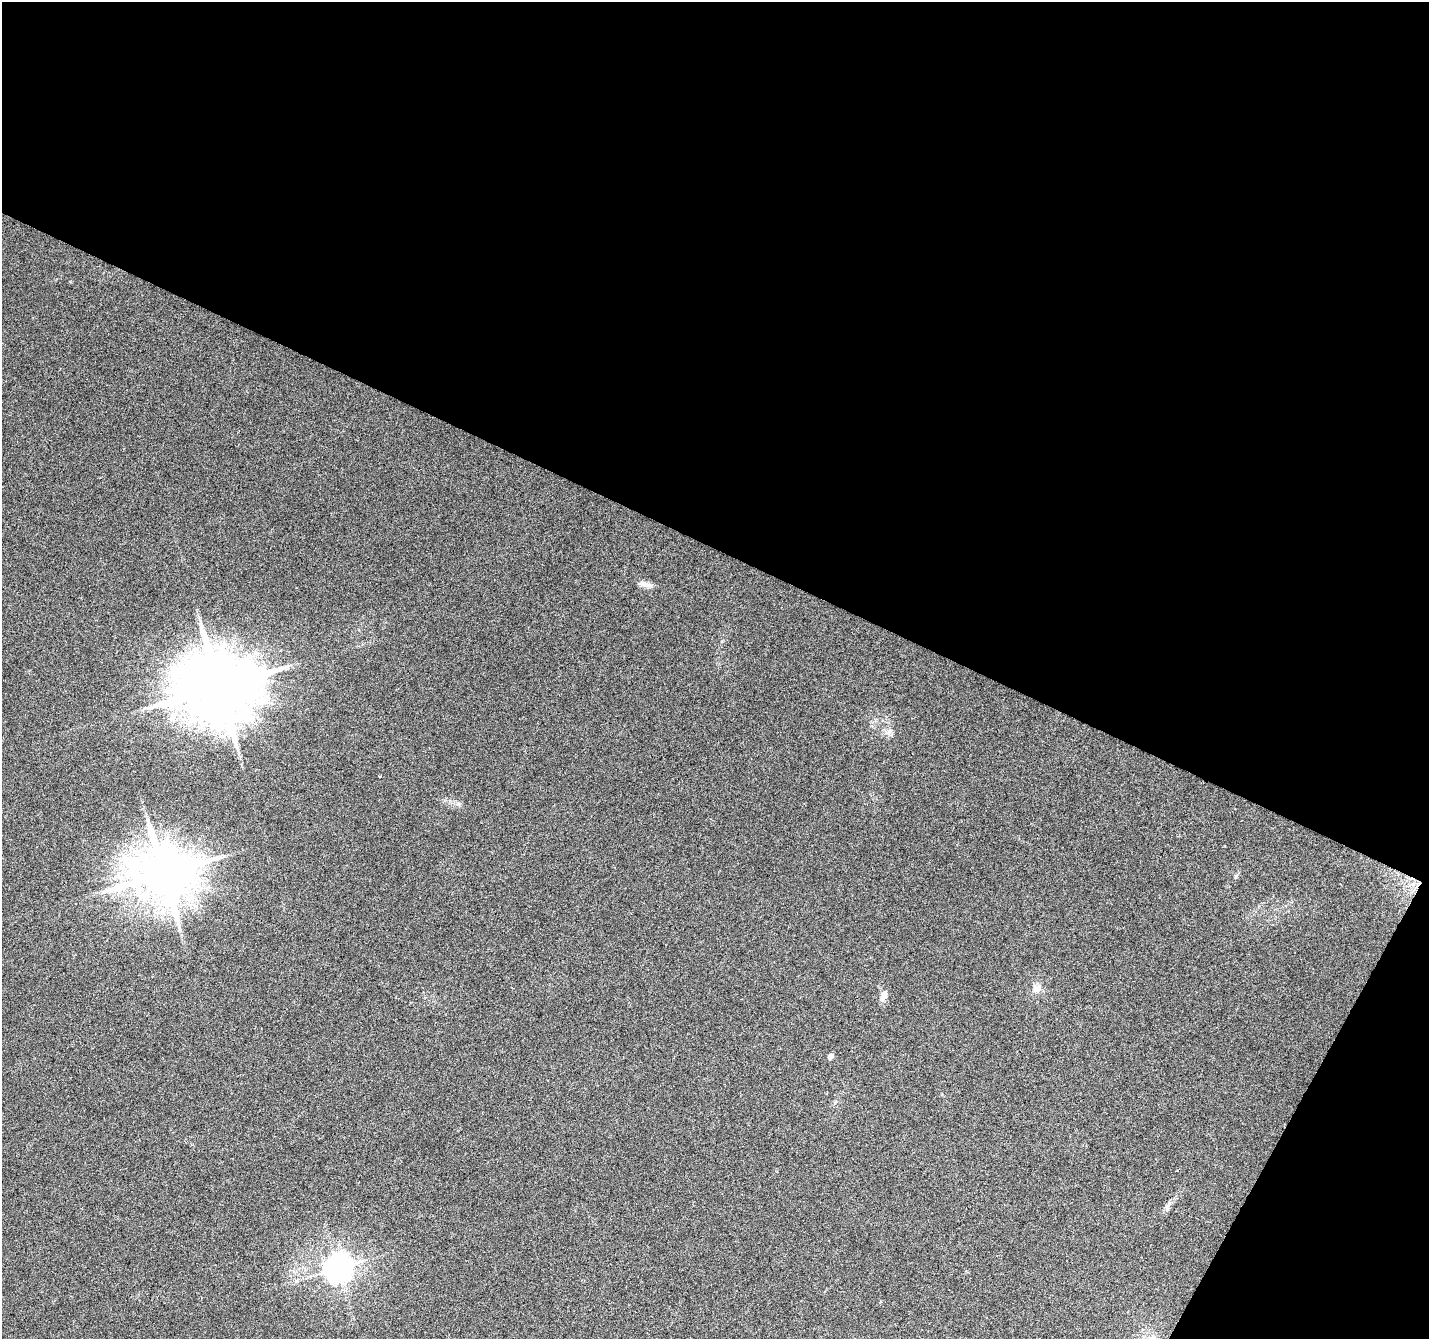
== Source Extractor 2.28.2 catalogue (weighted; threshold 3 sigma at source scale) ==
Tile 2 of 2 x 2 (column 2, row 1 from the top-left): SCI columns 1427-2853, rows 1460-2796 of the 2853 x 2901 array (HDU 1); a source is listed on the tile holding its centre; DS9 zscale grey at full resolution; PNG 1431 x 1341 px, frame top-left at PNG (2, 2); no overlay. Shown black and unused: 44% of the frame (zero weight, under 3 of 6 exposures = <1% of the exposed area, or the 3 px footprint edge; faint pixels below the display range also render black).
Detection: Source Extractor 2.28.2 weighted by HDU 2 'WHT'; one run over the whole footprint, this tile lists its part. Background 0.074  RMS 0.0066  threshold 0.027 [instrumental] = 3 sigma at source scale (4.09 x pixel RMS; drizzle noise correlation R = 1.36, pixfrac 0.8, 0.0396/0.0396 arcsec/px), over >= 5 px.
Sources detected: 9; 1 long thin detection or spike segment (spike, bleed or trail) — not listed; the other 8 listed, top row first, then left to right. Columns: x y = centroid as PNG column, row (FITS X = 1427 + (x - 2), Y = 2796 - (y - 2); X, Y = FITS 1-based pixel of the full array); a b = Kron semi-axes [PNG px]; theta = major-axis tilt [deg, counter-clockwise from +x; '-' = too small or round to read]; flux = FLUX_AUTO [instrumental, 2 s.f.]
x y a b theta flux
646 584 20 6 -12 3.5
219 687 22 19 2 5800
173 717 16 8 54 6.2
163 874 16 15 - 3700
1037 988 11 10 - 4.3
883 996 14 7 67 3.9
830 1056 5 5 - 3.1
338 1268 9 9 - 730